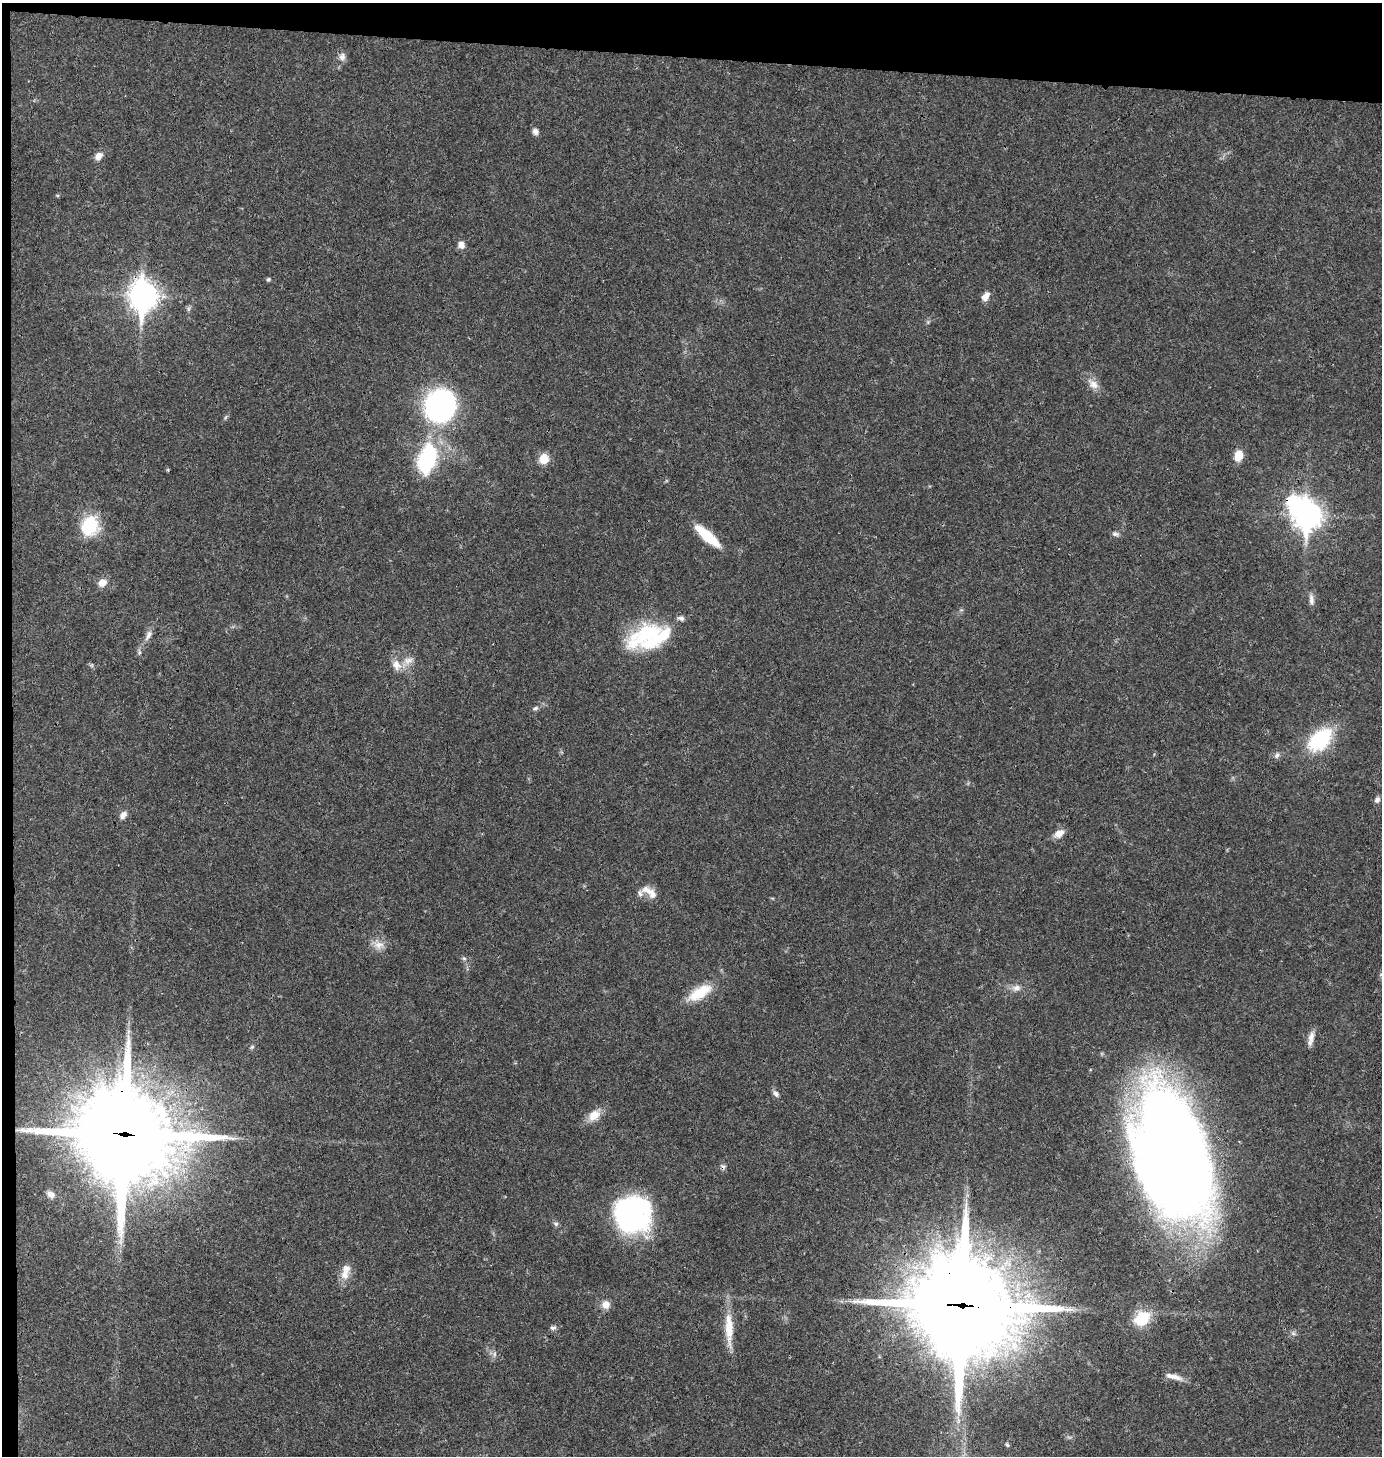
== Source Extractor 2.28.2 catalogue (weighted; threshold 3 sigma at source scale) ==
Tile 1 of 3 x 3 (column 1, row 1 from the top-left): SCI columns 148-1527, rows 2909-4362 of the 4386 x 4366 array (HDU 1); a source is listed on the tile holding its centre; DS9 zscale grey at full resolution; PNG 1384 x 1458 px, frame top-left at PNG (2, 3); no overlay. Shown black and unused: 5% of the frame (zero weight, under 3 of 4 exposures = <1% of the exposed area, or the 3 px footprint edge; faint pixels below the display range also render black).
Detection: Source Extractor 2.28.2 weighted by HDU 2 'WHT'; one run over the whole footprint, this tile lists its part. Background 0.0234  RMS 0.0023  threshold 0.0104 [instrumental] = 3 sigma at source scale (4.5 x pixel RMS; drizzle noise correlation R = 1.50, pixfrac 1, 0.05/0.05 arcsec/px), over >= 5 px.
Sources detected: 67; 1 too faint to see at this stretch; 3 inside a brighter object's white glare — not listed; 6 inside a brighter listed object's ellipse — not listed separately; the other 57 listed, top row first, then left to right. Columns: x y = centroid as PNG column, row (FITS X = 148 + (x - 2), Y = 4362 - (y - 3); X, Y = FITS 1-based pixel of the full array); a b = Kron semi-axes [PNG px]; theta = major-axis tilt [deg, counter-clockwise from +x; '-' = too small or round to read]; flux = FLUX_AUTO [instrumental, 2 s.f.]
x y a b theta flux
342 57 11 9 88 1.2
535 131 7 7 - 0.98
98 156 10 8 47 1.6
57 195 5 3 - 0.25
461 245 9 8 - 1.4
268 279 5 5 - 0.37
143 296 12 9 -89 260
986 296 11 7 58 1.7
188 309 7 4 72 0.45
1093 384 18 10 -42 2.2
441 406 21 18 82 91
1238 456 13 9 76 2.7
427 459 27 15 76 26
544 459 10 9 - 3.8
168 470 5 4 - 0.23
1307 515 11 9 86 240
90 526 26 22 70 9.3
1115 534 10 6 -17 0.7
707 536 29 9 -42 9.3
102 583 10 8 29 2.2
1311 600 15 6 -85 1.2
648 633 40 29 29 18
148 635 16 6 67 1.4
139 652 8 4 82 0.5
408 661 16 10 15 2
92 665 6 3 71 0.29
396 665 16 11 -62 2.5
535 708 9 5 29 0.57
1320 740 35 22 43 15
1277 755 9 6 57 0.77
1377 800 8 7 - 0.86
123 815 12 7 49 1.2
1059 833 14 9 33 2
646 890 16 10 -25 2.1
378 945 17 10 -4 2.2
464 958 6 5 - 0.43
1016 988 13 9 9 1.6
700 993 33 13 31 7.3
1311 1037 18 7 81 1.6
252 1047 6 5 - 0.4
776 1093 10 6 -45 0.86
594 1115 18 12 44 3
124 1135 38 36 -74 2700
1173 1156 114 58 -74 360
723 1167 8 6 -77 0.65
51 1194 9 7 -29 1.3
629 1217 42 33 -48 36
556 1224 7 6 - 0.54
345 1274 17 12 -80 2.6
606 1304 10 10 - 2
962 1306 40 37 -70 3200
1142 1319 16 13 34 8.1
553 1328 8 6 13 0.66
729 1328 46 10 -88 5.8
494 1354 9 4 82 0.56
1174 1377 25 6 -15 2
1007 1445 5 4 - 0.32
Overlapping masked pixels (flux is a lower limit): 5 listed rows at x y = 143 296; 124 1135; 1173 1156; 723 1167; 962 1306
Isophote crosses this tile's border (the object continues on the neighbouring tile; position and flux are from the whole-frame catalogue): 1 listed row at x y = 1173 1156